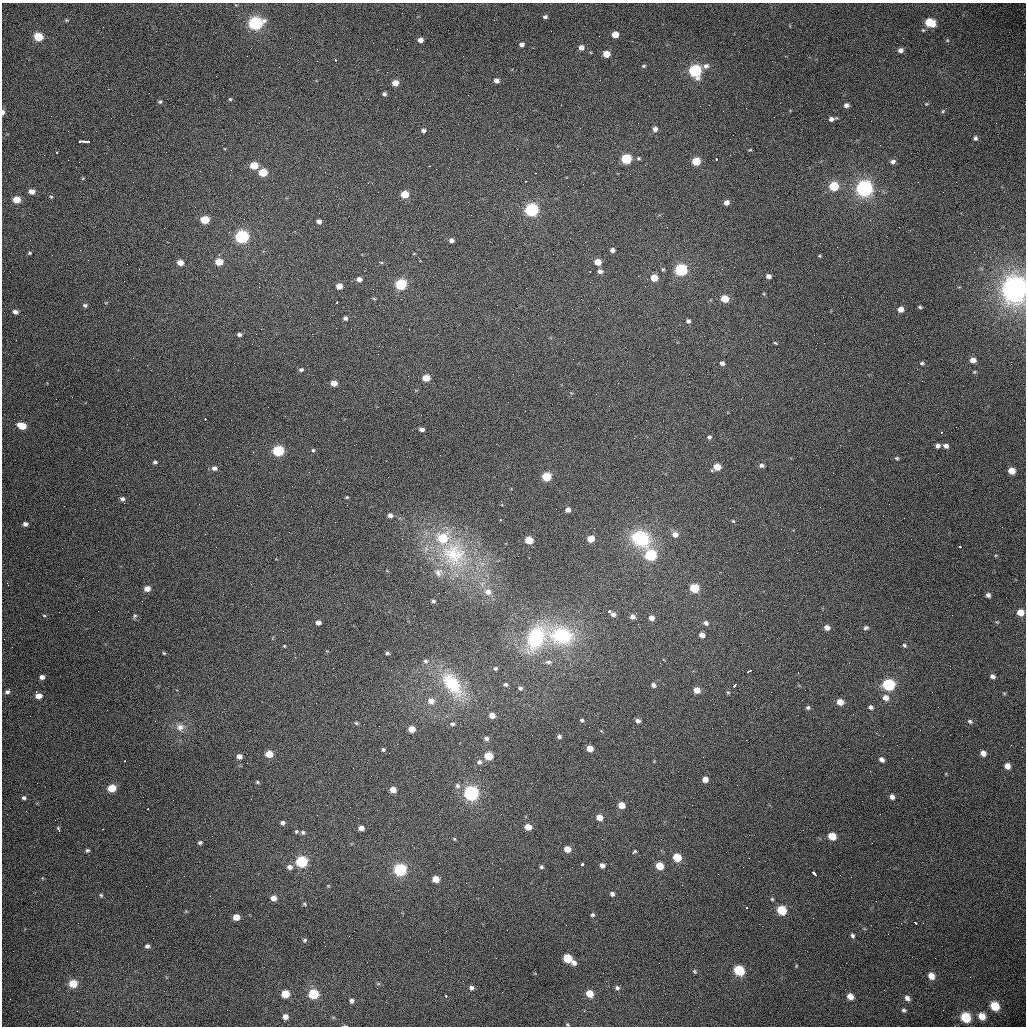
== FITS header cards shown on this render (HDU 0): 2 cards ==
NAXIS1  =                 1024 /fastest changing axis
NAXIS2  =                 1024 /next to fastest changing axis

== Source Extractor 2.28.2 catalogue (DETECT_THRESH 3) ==
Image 1024 x 1024 px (HDU 0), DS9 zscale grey, 1 PNG px = 1 image px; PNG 1028 x 1028 px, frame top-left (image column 1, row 1024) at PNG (2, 3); no overlay
Background 462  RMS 15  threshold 45.6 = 3 sigma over >= 5 px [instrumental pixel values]
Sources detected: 275; all 275 listed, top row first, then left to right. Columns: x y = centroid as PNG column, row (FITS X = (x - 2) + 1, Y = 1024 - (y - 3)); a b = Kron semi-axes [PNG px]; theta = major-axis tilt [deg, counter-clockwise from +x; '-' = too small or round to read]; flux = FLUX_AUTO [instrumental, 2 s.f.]
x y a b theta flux
545 17 4 3 - 2.2e+03
66 20 6 4 -12 1.1e+03
255 23 7 6 - 1.8e+05
930 23 9 6 -22 2.5e+04
615 34 5 5 - 1.2e+04
38 37 6 6 - 2.3e+04
420 40 5 4 - 5.6e+03
522 44 5 4 - 3.6e+03
581 47 5 5 - 5.5e+03
900 50 5 4 - 3.6e+03
606 54 5 5 - 1.4e+04
336 60 3 2 - 5.0e+03
644 66 6 4 2 1.4e+03
706 66 8 6 30 4.1e+03
695 71 6 6 - 1.5e+05
216 76 2 2 - 5.3e+02
496 81 5 5 - 5.4e+03
395 83 5 5 - 9.6e+03
384 94 4 4 - 2.2e+03
230 99 4 4 - 1.1e+03
368 99 2 2 - 6.0e+02
160 102 5 4 - 1.6e+03
780 103 3 2 - 7.5e+02
926 104 5 3 - 9.3e+02
846 105 5 5 - 3.8e+03
943 111 5 4 - 1.1e+03
3 112 6 3 85 3.3e+03
832 119 8 5 14 3.9e+03
655 129 5 5 - 4.3e+03
423 130 5 4 - 2.6e+03
975 138 5 4 - 2.3e+03
80 141 6 3 -1 2.1e+04
87 141 5 3 - 1.0e+04
750 150 5 2 - 9.1e+02
57 152 3 3 - 2.6e+03
638 158 5 5 - 1.5e+03
626 159 6 5 - 6.4e+04
716 159 3 2 - 5.4e+03
68 160 2 2 - 3.1e+03
696 161 5 5 - 3.0e+04
893 161 6 5 - 3.5e+03
254 166 6 5 - 2.2e+04
430 166 2 2 - 7.5e+02
263 173 5 5 - 2.7e+04
535 173 3 2 - 8.7e+02
526 181 2 2 - 8.3e+02
834 186 6 5 - 4.5e+04
864 188 7 7 - 3.8e+05
32 192 6 5 - 7.3e+03
405 194 5 5 - 2.3e+04
262 196 2 2 - 1.2e+03
51 197 5 4 - 1.1e+03
17 200 6 5 - 1.5e+04
726 202 5 5 - 5.7e+03
532 210 6 6 - 1.8e+05
244 219 2 2 - 1.3e+03
205 220 6 5 - 2.9e+04
319 221 4 4 - 4.0e+03
509 226 3 2 - 8.1e+02
242 237 6 6 - 1.8e+05
451 240 5 4 - 3.9e+03
612 250 4 4 - 3.3e+03
30 253 5 4 - 1.2e+03
820 256 5 3 - 9.9e+02
219 262 5 5 - 1.7e+04
381 262 6 3 -19 1.1e+03
597 262 5 5 - 1.3e+04
180 263 5 4 - 9.2e+03
663 269 5 4 - 1.2e+03
681 270 6 6 - 1.3e+05
600 271 6 5 - 3.6e+03
590 272 3 2 - 2.3e+03
768 276 5 4 - 4.2e+03
654 278 5 5 - 1.7e+04
359 279 5 4 - 5.0e+03
401 284 6 5 - 8.6e+04
339 286 5 5 - 8.4e+03
1015 289 9 9 - 1.2e+06
374 299 5 3 - 1.1e+03
725 299 5 5 - 2.1e+04
337 302 3 2 - 3.2e+03
85 305 5 4 - 2.0e+03
920 307 4 3 - 1.5e+03
900 309 5 5 - 7.8e+03
15 312 5 4 - 3.7e+03
345 318 4 4 - 2.6e+03
688 321 5 4 - 2.8e+03
409 329 2 2 - 7.8e+02
239 334 4 4 - 2.6e+03
775 343 4 3 - 1.0e+03
973 360 5 5 - 6.8e+03
722 363 5 4 - 3.3e+03
922 363 5 4 - 1.7e+03
1011 364 2 2 - 6.8e+02
301 370 5 4 - 2.2e+03
426 378 5 5 - 1.6e+04
334 383 5 4 - 1.0e+04
205 419 2 2 - 6.6e+03
22 426 7 5 -17 1.9e+04
422 429 5 4 - 4.3e+03
941 432 3 2 - 1.5e+03
709 437 5 5 - 2.3e+03
938 446 4 4 - 3.5e+03
946 446 5 4 - 4.4e+03
313 450 4 4 - 1.6e+03
278 451 6 5 - 8.4e+04
897 458 5 4 - 1.4e+03
155 462 4 4 - 1.9e+03
761 465 5 4 - 2.9e+03
717 467 6 5 - 1.6e+04
214 468 6 5 - 3.8e+03
1011 471 6 5 - 1.4e+04
546 476 6 5 - 3.7e+04
292 486 2 2 - 4.2e+02
347 497 3 3 - 1.1e+03
122 499 5 5 - 3.0e+03
568 510 5 4 - 5.0e+03
390 515 5 5 - 4.6e+03
733 521 5 4 - 1.1e+03
25 524 5 4 - 3.3e+03
1002 527 2 2 - 4.7e+02
675 535 7 6 - 5.8e+03
443 538 11 10 - 3.5e+04
591 539 5 5 - 1.4e+04
641 539 21 17 -28 5.9e+04
529 540 5 5 - 2.2e+04
960 547 3 3 - 2.8e+03
784 549 2 2 - 4.6e+02
454 554 44 38 -45 1.1e+05
651 555 6 6 - 9.2e+04
529 558 2 2 - 4.7e+02
438 572 12 10 55 7.2e+03
694 588 6 5 - 4.0e+04
147 589 5 5 - 7.8e+03
488 592 9 7 -24 7.3e+03
988 595 5 4 - 3.1e+03
433 601 4 3 - 1.7e+03
692 606 2 2 - 4.5e+02
609 611 3 3 - 1.0e+04
1020 612 6 5 - 1.3e+04
613 614 5 5 - 3.6e+03
44 615 4 3 - 8.8e+02
135 616 7 4 69 1.8e+03
633 617 6 5 - 4.8e+03
651 618 5 5 - 5.7e+03
997 622 5 4 - 1.1e+03
318 623 5 4 - 5.1e+03
706 623 6 5 - 3.4e+03
827 627 6 5 - 5.8e+03
866 628 7 5 30 2.2e+03
702 635 5 4 - 6.4e+03
562 636 25 18 -11 8.0e+04
536 638 31 20 61 7.5e+04
765 640 3 2 - 7.7e+02
904 645 5 4 - 1.6e+03
284 646 3 3 - 9.5e+02
164 653 5 4 - 1.2e+03
387 653 5 4 - 1.7e+03
425 661 6 6 - 2.2e+03
548 662 9 5 -1 2.9e+03
495 669 4 4 - 1.4e+03
749 671 6 3 26 1.1e+04
798 673 3 2 - 7.9e+02
992 676 6 4 -33 3.7e+03
42 677 5 5 - 4.2e+03
452 684 37 18 -53 5.6e+04
506 684 4 4 - 2.1e+03
889 684 7 6 - 1.2e+05
653 685 6 5 - 3.6e+03
735 685 4 3 - 8.8e+03
520 688 5 4 - 2.3e+03
697 690 5 5 - 1.1e+04
7 692 6 5 - 2.6e+03
36 692 3 2 - 6.7e+02
728 692 5 4 - 1.3e+03
1004 693 6 4 -18 9.7e+02
38 696 6 5 - 7.6e+03
885 698 7 7 - 6.6e+03
431 701 7 7 - 8.5e+03
840 702 6 5 - 1.2e+04
870 707 5 4 - 2.6e+03
808 708 5 5 - 2.1e+03
492 715 5 5 - 8.4e+03
582 720 4 4 - 1.7e+03
638 721 5 4 - 3.6e+03
970 721 6 4 -29 1.8e+03
356 723 5 4 - 1.3e+03
452 724 6 5 - 2.2e+03
180 727 11 10 - 7.2e+03
412 729 5 5 - 1.3e+04
559 737 5 4 - 2.4e+03
486 738 6 5 - 3.4e+03
590 748 5 5 - 1.1e+04
383 749 5 4 - 1.6e+03
983 753 5 5 - 5.7e+03
269 754 6 5 - 1.6e+04
239 756 5 5 - 5.5e+03
488 756 6 5 - 2.7e+04
881 759 5 4 - 4.0e+03
125 761 3 2 - 1.1e+03
479 762 8 7 - 3.6e+03
1007 766 6 5 - 6.7e+03
705 779 5 5 - 8.1e+03
257 782 5 4 - 1.4e+03
457 786 7 6 - 2.8e+03
112 788 6 5 - 2.4e+04
393 790 5 5 - 1.0e+04
471 793 6 6 - 2.5e+05
892 797 5 4 - 4.3e+03
24 798 5 4 - 2.1e+03
621 805 5 5 - 1.5e+04
148 809 3 2 - 1.5e+03
599 817 5 5 - 1.0e+04
282 823 5 4 - 2.7e+03
528 827 5 5 - 1.1e+04
361 828 5 4 - 5.4e+03
103 829 3 2 - 9.0e+02
59 830 4 2 - 3.2e+03
296 831 5 4 - 1.4e+03
303 832 6 6 - 2.0e+03
832 836 6 5 - 2.1e+04
454 839 5 4 - 1.0e+03
200 842 4 4 - 1.9e+03
567 849 5 5 - 1.1e+04
87 850 5 4 - 1.7e+03
633 853 4 3 - 3.0e+03
677 857 6 5 - 3.0e+04
301 862 6 6 - 9.4e+04
582 864 3 3 - 1.2e+04
602 865 5 5 - 5.0e+03
660 866 6 5 - 2.3e+04
290 867 7 6 - 4.7e+03
541 867 4 4 - 1.7e+03
400 870 6 6 - 1.5e+05
814 874 6 3 -46 1.2e+04
435 879 5 5 - 1.2e+04
682 885 2 2 - 8.6e+02
612 894 5 4 - 2.8e+03
101 895 5 4 - 1.4e+03
273 898 5 5 - 7.0e+03
772 899 4 4 - 1.2e+03
304 904 5 4 - 1.3e+03
747 908 3 3 - 2.8e+03
782 910 6 6 - 4.1e+04
592 915 5 4 - 2.0e+03
236 917 5 5 - 1.1e+04
901 923 3 2 - 1.3e+03
915 923 4 3 - 4.5e+03
852 935 6 4 -68 2.1e+03
305 940 5 4 - 1.6e+03
147 946 4 4 - 2.7e+03
496 958 2 2 - 6.6e+02
567 958 6 5 - 3.9e+04
574 962 6 5 - 4.4e+03
796 966 5 3 - 8.2e+02
739 970 6 6 - 5.6e+04
694 971 5 5 - 1.3e+03
931 976 6 5 - 8.5e+03
73 984 7 6 - 1.8e+04
471 988 6 5 - 2.8e+03
617 988 6 5 - 2.5e+03
590 993 6 5 - 1.6e+04
285 994 6 5 - 2.0e+04
313 994 6 6 - 5.0e+04
446 996 3 2 - 6.0e+03
850 996 6 6 - 7.9e+03
907 998 7 5 -45 3.9e+03
351 1001 5 5 - 3.0e+03
995 1006 7 6 - 2.3e+04
904 1010 5 4 - 1.7e+03
982 1016 7 6 - 1.0e+04
285 1017 5 5 - 5.3e+03
966 1017 7 6 - 3.5e+04
567 1024 6 3 -31 1.2e+03
345 1026 5 3 - 1.0e+03
At the frame edge (FLAGS 8, measured only in part): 3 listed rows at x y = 3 112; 1015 289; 345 1026